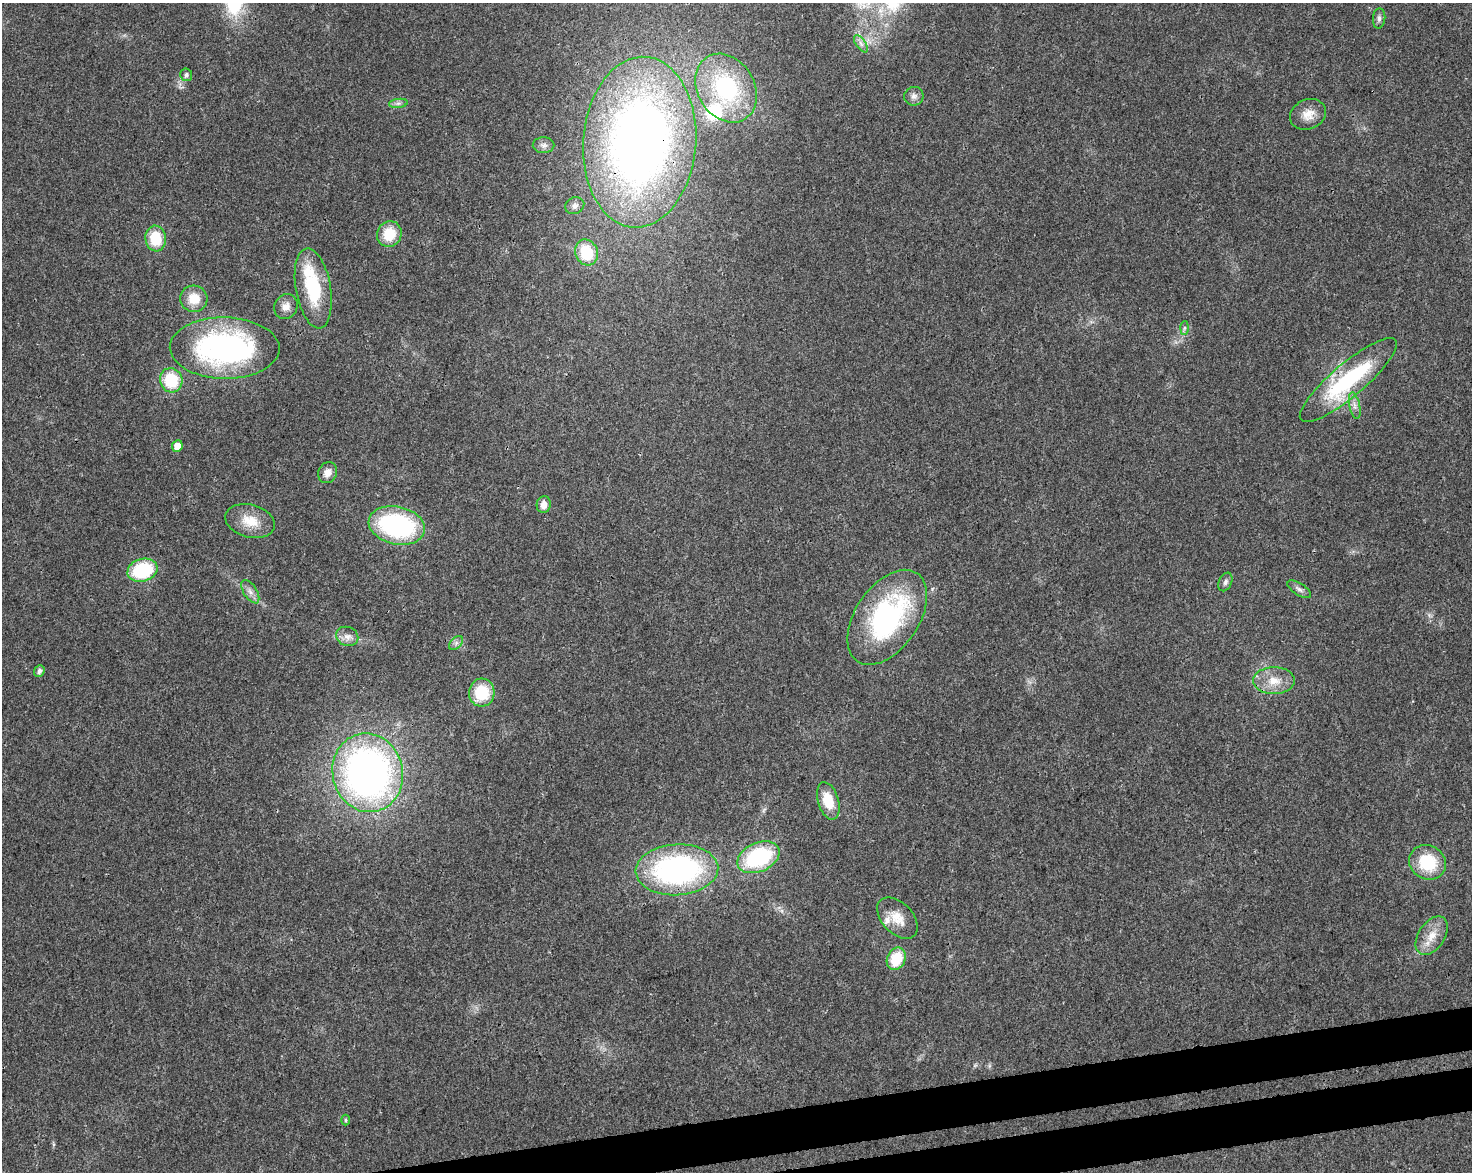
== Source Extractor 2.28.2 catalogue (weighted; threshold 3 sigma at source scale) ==
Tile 5 of 3 x 4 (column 2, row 2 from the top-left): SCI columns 1539-3008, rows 2396-3565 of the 4503 x 4793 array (HDU 1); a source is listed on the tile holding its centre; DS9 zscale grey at full resolution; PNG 1474 x 1174 px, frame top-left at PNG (2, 3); each listed source drawn as its Kron ellipse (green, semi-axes under 4 px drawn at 4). Shown black and unused: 4% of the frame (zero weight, under 3 of 4 exposures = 5% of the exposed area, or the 3 px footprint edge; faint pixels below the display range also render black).
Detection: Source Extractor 2.28.2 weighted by HDU 2 'WHT'; one run over the whole footprint, this tile lists its part. Background 0.0167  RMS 0.0027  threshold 0.0123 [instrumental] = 3 sigma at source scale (4.5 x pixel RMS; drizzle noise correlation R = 1.50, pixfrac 1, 0.0396/0.0396 arcsec/px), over >= 5 px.
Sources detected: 48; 3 inside a brighter listed object's ellipse — not listed separately; the other 45 listed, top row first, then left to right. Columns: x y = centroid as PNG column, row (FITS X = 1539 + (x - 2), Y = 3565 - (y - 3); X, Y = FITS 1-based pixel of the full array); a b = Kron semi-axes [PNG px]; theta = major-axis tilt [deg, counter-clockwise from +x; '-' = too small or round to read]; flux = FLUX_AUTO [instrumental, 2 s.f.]
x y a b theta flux
1379 18 10 6 84 0.93
861 44 10 5 -55 1
186 75 6 6 - 0.82
726 88 36 28 -58 29
914 96 10 9 - 1.4
398 103 9 4 8 0.83
1308 114 18 15 24 3.6
640 142 85 56 85 200
544 145 11 8 1 1.1
575 206 10 8 26 1.2
389 234 13 12 - 7.3
156 239 13 10 -82 9
586 252 13 11 -65 12
313 288 40 17 -80 18
194 299 13 13 - 5.1
286 306 13 11 59 2.3
1184 328 7 4 88 0.56
225 348 55 30 -1 67
171 380 12 11 - 12
1348 380 62 16 40 30
1355 406 13 5 -78 1.4
177 446 6 5 - 3.9
327 473 11 9 65 2.4
544 504 8 7 - 2.1
250 521 25 16 -15 6.1
397 525 28 19 -12 42
142 570 15 11 17 20
1225 582 10 6 65 0.91
1299 589 13 6 -33 1.1
250 592 13 6 -57 1.6
887 617 53 31 56 50
347 636 11 9 -22 1.9
456 643 8 5 46 0.87
39 671 6 5 - 1.1
1274 681 21 13 0 5.2
482 693 14 13 - 11
368 773 39 35 -76 140
828 801 19 10 -73 7.1
758 857 22 14 24 28
1428 862 19 17 -30 12
677 870 41 25 3 67
897 918 24 15 -47 4.9
1432 936 21 13 57 4.7
896 959 12 9 65 9.1
346 1120 5 3 - 0.35
Overlapping masked pixels (flux is a lower limit): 2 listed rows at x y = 640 142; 1348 380